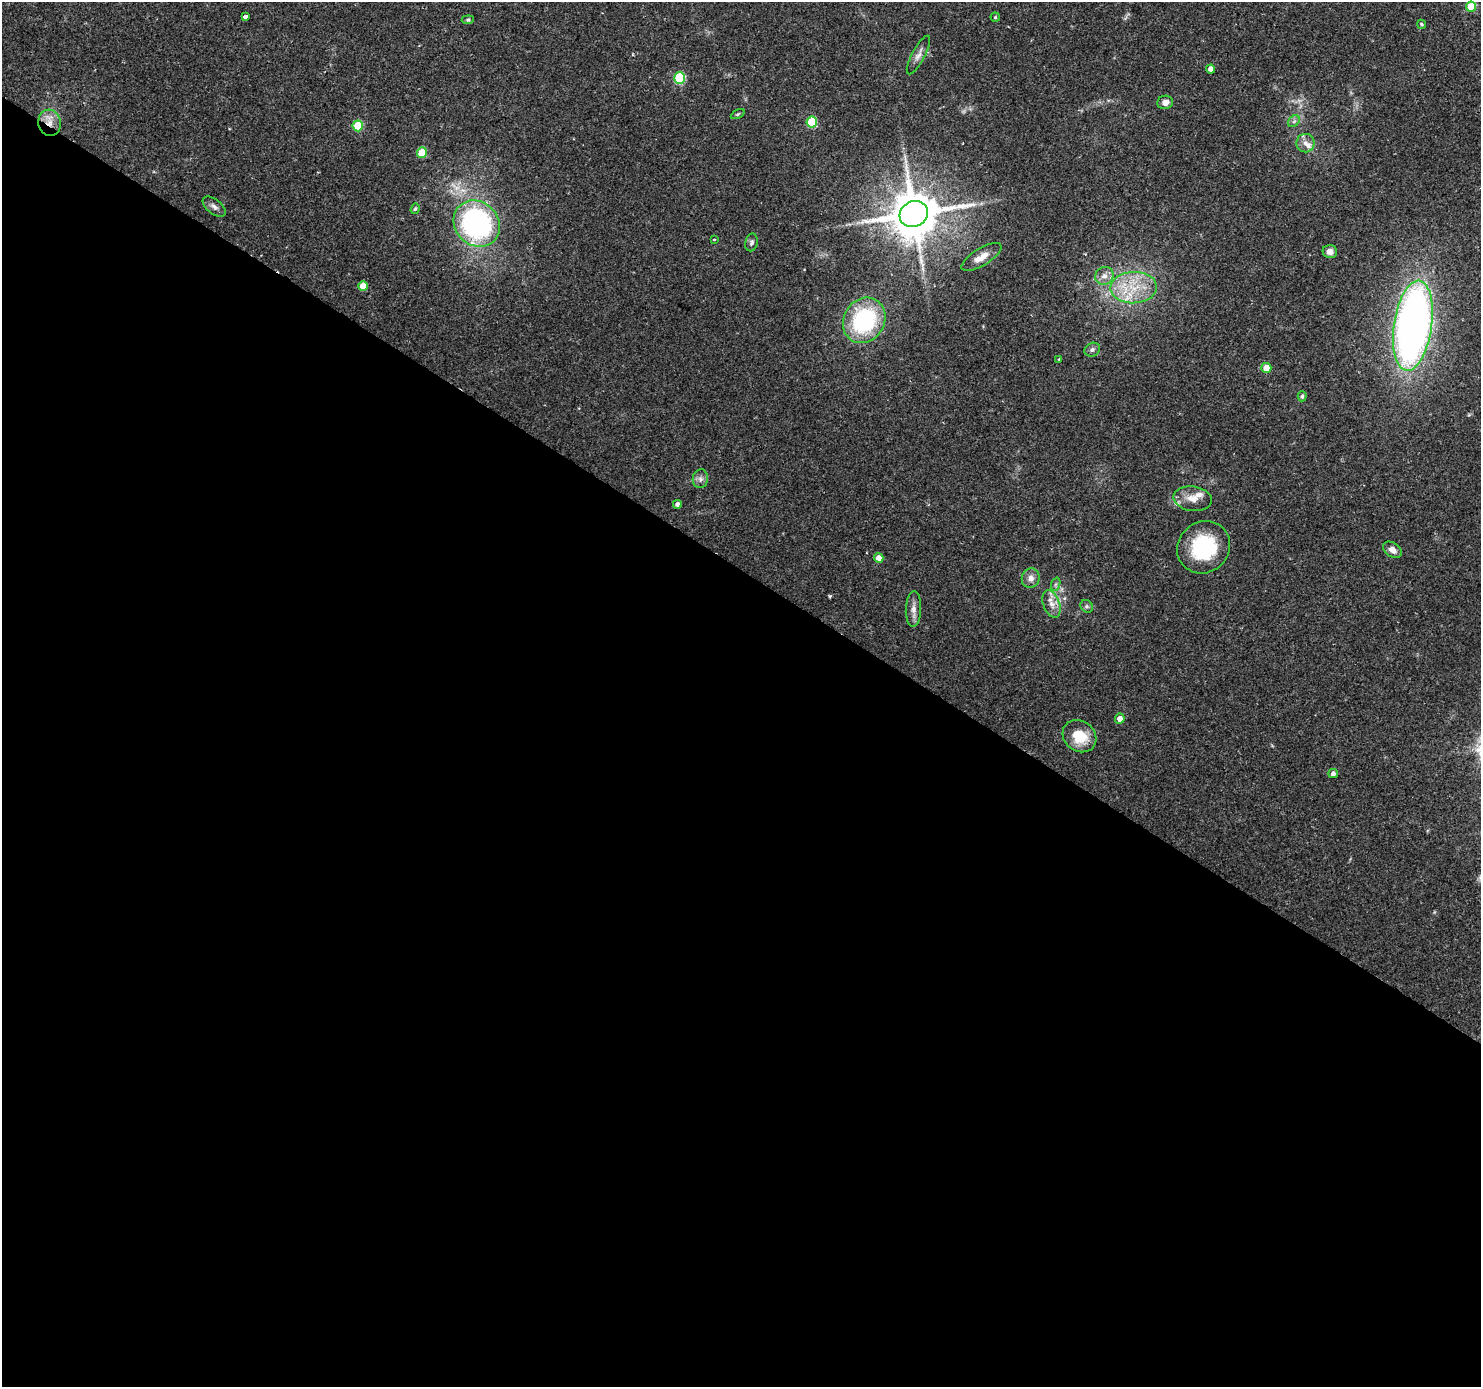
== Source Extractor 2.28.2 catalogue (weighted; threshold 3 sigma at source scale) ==
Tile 14 of 4 x 4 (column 2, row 4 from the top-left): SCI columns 1480-2958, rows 187-1571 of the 5920 x 5979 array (HDU 1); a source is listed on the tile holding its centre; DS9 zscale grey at full resolution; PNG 1483 x 1389 px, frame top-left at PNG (2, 2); each listed source drawn as its Kron ellipse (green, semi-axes under 4 px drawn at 4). Shown black and unused: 59% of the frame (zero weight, under 2 of 3 exposures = <1% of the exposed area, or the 3 px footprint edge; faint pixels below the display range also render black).
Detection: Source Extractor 2.28.2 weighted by HDU 2 'WHT'; one run over the whole footprint, this tile lists its part. Background 0.0376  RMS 0.0034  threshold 0.0153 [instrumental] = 3 sigma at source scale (4.5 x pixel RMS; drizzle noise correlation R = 1.50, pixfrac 1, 0.0396/0.0396 arcsec/px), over >= 5 px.
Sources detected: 54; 1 cosmic-ray / hot-pixel residue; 1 long thin detection or spike segment (spike, bleed or trail) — neither listed nor drawn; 5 inside a brighter listed object's ellipse — not listed separately; the other 47 listed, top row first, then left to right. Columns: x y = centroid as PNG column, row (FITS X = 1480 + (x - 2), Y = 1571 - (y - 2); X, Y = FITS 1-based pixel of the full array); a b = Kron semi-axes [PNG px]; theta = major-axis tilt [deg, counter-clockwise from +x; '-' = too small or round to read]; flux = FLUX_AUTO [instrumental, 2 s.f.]
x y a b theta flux
1471 7 5 5 - 12
245 16 4 3 - 1.7
995 17 4 4 - 0.51
468 20 6 4 7 0.49
1421 24 5 4 - 0.59
918 55 21 6 62 2.2
1211 69 4 4 - 2
679 78 6 5 - 23
1165 102 8 6 9 2.2
738 114 7 4 27 0.51
1294 121 6 5 - 0.79
812 122 5 5 - 17
50 123 13 11 -76 4.1
358 126 5 5 - 14
1305 143 9 9 - 2
422 152 5 5 - 9.6
214 207 13 7 -38 1.6
415 209 5 4 - 0.48
914 214 15 12 26 1600
477 224 25 21 -46 82
714 239 3 2 - 0.43
751 242 9 6 77 0.9
1330 252 7 6 - 2.3
981 257 23 8 31 4
1104 276 9 8 - 2.2
363 286 5 5 - 6.2
1134 288 23 15 2 12
864 320 23 20 58 37
1413 326 45 19 82 220
1092 350 8 6 29 1.1
1059 359 4 3 - 0.32
1266 368 5 5 - 3.8
1302 396 5 4 - 0.67
700 479 9 7 81 1.4
1193 499 19 12 -7 4.3
677 504 4 4 - 1.2
1204 547 27 25 40 24
1392 550 10 7 -34 2.4
879 558 5 4 - 2.7
1031 578 10 9 - 2.1
1056 584 7 4 71 0.73
1051 604 14 8 -69 2.9
1087 606 7 5 -45 0.67
913 609 18 7 88 2.4
1120 719 5 5 - 2.3
1079 736 18 15 -38 9.2
1333 774 5 4 - 1.2
Overlapping masked pixels (flux is a lower limit): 2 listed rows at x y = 50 123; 914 214